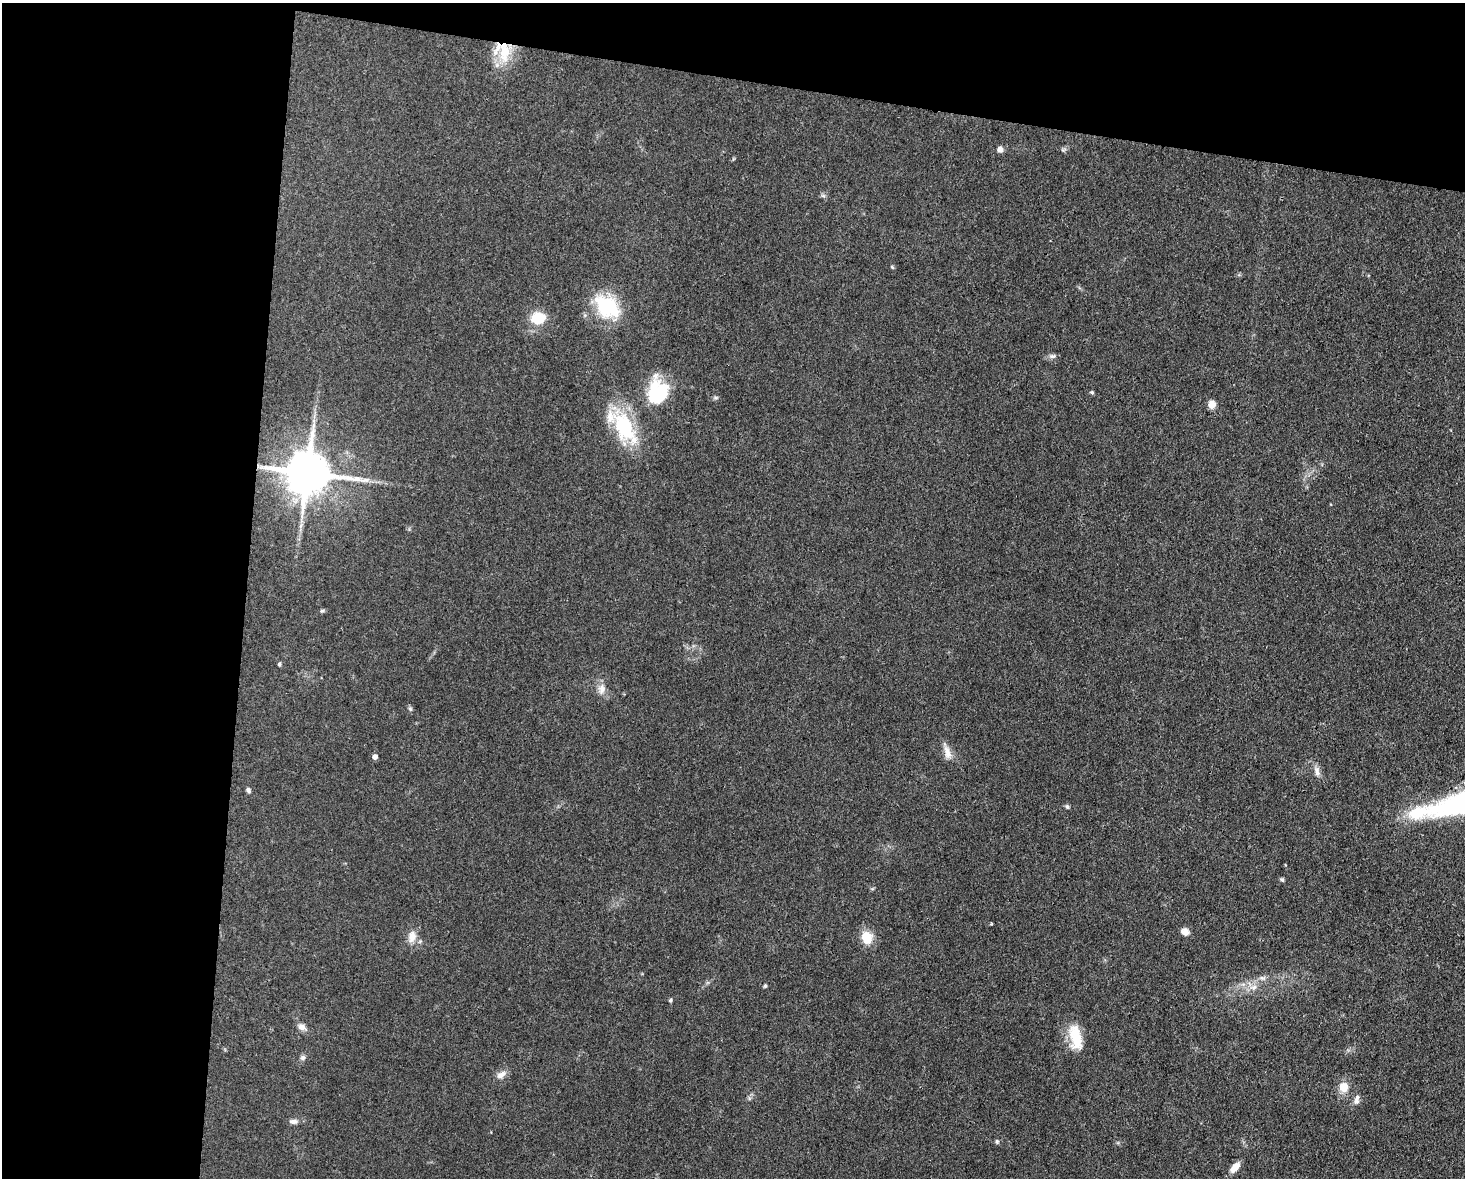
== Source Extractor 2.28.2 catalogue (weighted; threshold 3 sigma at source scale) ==
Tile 1 of 3 x 4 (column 1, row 1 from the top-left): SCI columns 227-1689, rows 3529-4704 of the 4727 x 4704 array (HDU 1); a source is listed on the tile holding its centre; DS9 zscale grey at full resolution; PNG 1467 x 1180 px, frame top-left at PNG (2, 3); no overlay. Shown black and unused: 23% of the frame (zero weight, under 3 of 4 exposures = <1% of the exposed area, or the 3 px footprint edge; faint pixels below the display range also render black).
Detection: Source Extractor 2.28.2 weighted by HDU 2 'WHT'; one run over the whole footprint, this tile lists its part. Background 0.0756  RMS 0.0062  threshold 0.028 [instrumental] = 3 sigma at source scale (4.5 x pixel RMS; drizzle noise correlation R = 1.50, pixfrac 1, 0.05/0.05 arcsec/px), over >= 5 px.
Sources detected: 41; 2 inside a brighter listed object's ellipse — not listed separately; the other 39 listed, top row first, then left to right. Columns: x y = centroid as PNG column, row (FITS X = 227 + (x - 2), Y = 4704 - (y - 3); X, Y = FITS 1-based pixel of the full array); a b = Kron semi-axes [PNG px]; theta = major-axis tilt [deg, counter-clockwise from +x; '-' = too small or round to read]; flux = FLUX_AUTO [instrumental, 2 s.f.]
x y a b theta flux
505 52 28 21 -34 20
1000 149 6 6 - 2.9
892 267 5 4 - 0.69
607 307 31 22 -36 37
538 318 12 8 6 21
1052 356 9 6 9 1.9
1092 392 5 4 - 0.95
658 393 24 19 85 41
1212 405 9 8 - 4.1
624 427 44 23 -59 42
307 473 13 12 - 2900
322 611 6 4 1 0.9
279 664 5 4 - 1.2
602 689 13 9 83 4.7
410 709 6 5 - 1.1
947 752 21 8 -73 5.2
375 757 4 4 - 3.2
1317 772 14 7 -70 3.5
248 790 6 5 - 1.5
1067 806 6 5 - 1.1
1417 813 28 18 17 20
1282 880 6 4 -1 0.92
991 924 3 3 - 0.64
1185 932 10 8 -20 3.5
412 937 16 10 81 6.3
867 937 12 10 -80 13
1262 978 8 6 -20 1.9
765 986 5 4 - 0.95
1253 987 11 7 21 3.8
670 1000 5 4 - 0.94
302 1027 10 8 -32 3.4
1075 1037 33 14 -80 17
303 1057 8 7 - 1.7
501 1075 15 7 32 3.8
1343 1087 11 10 - 8
1356 1101 8 7 - 2.2
293 1121 12 6 -1 2.5
997 1141 6 5 - 0.95
1235 1167 14 7 48 5.7
Overlapping masked pixels (flux is a lower limit): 1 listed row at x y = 505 52